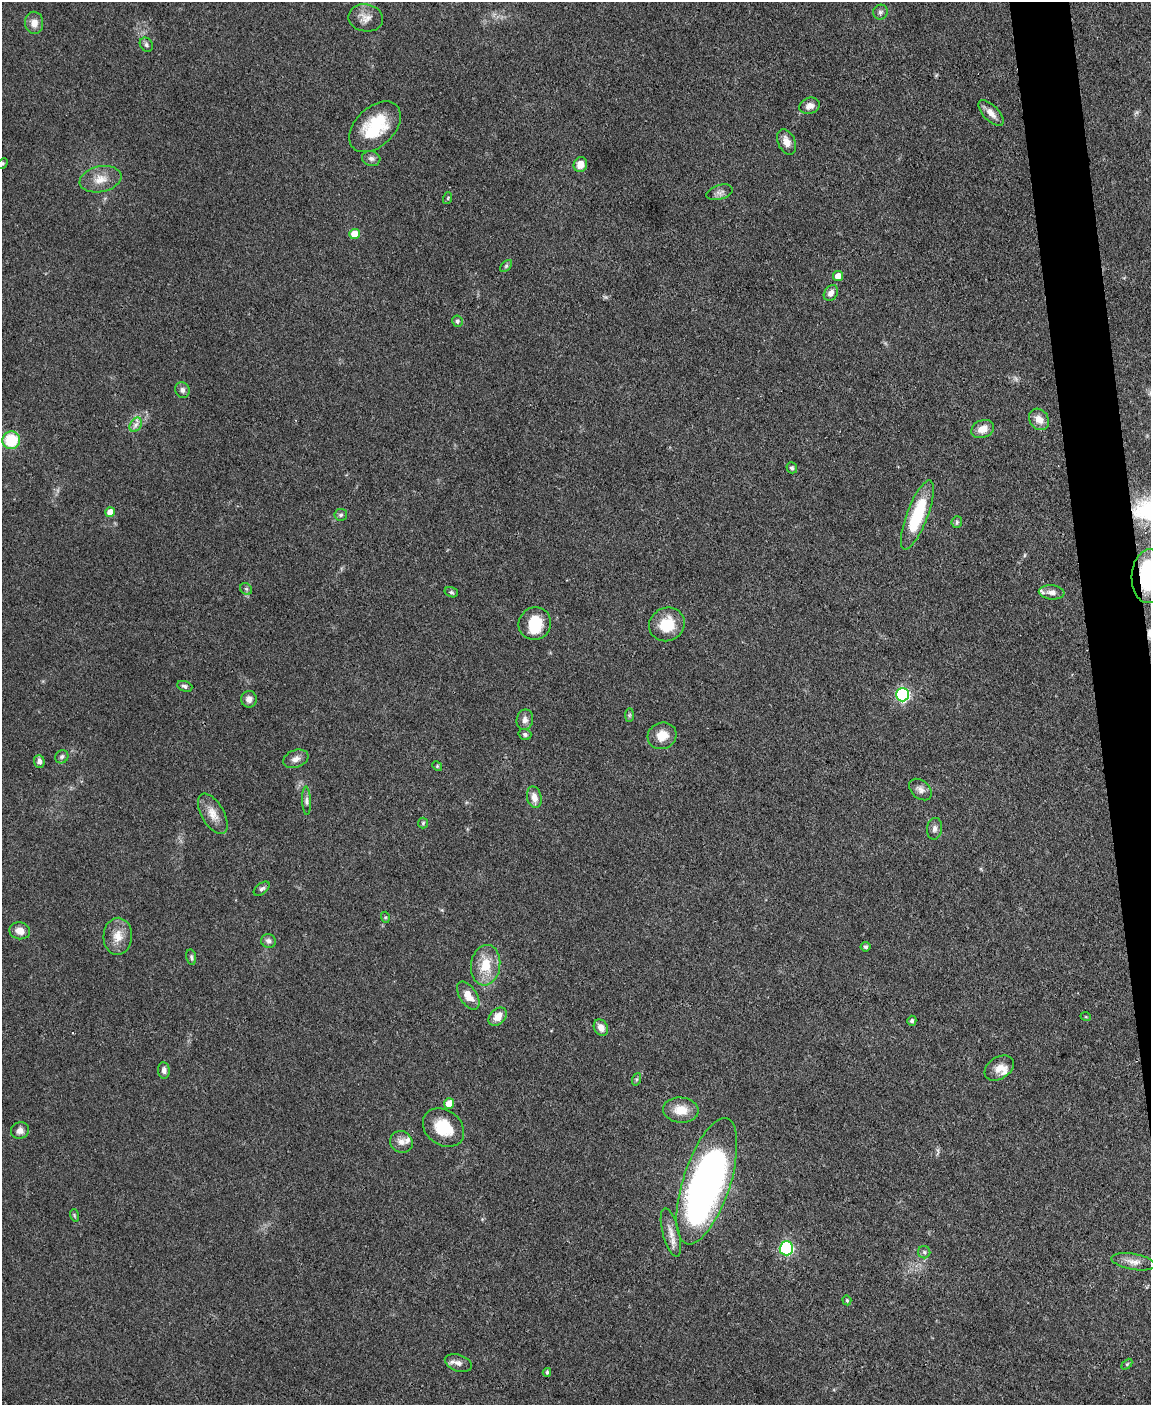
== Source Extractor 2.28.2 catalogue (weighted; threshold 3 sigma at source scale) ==
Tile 6 of 4 x 3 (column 2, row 2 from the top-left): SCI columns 1151-2299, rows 1639-3041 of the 4599 x 4572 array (HDU 1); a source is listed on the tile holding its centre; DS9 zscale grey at full resolution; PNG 1153 x 1407 px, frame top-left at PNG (2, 2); each listed source drawn as its Kron ellipse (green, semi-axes under 4 px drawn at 4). Shown black and unused: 3% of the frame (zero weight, under 3 of 4 exposures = <1% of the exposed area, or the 3 px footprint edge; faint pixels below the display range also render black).
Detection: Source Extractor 2.28.2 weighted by HDU 2 'WHT'; one run over the whole footprint, this tile lists its part. Background 0.142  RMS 0.0052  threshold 0.0234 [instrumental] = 3 sigma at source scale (4.5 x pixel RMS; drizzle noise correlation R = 1.50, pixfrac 1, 0.05/0.05 arcsec/px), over >= 5 px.
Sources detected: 88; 1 inside a brighter object's white glare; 1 cosmic-ray / hot-pixel residue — neither listed nor drawn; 3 inside a brighter listed object's ellipse — not listed separately; the other 83 listed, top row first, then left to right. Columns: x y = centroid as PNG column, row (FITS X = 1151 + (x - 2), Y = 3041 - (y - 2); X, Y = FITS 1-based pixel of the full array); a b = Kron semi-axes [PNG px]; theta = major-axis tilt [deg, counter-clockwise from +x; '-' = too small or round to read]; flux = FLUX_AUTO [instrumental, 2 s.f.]
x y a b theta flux
880 12 7 7 - 1.5
366 18 17 13 -9 5
34 23 11 9 -88 4.2
146 45 7 6 - 1.4
810 106 10 8 21 3.5
991 113 16 7 -46 4.2
375 127 30 19 44 27
787 142 13 8 -67 4.4
371 158 9 7 -16 2
3 163 6 4 47 0.82
580 165 7 6 - 5.1
100 179 21 12 11 7.5
720 192 13 7 17 2.4
448 198 6 3 72 0.66
354 234 5 5 - 8.5
506 266 7 4 45 0.92
838 276 5 5 - 4.7
831 293 8 6 57 2.9
457 321 6 5 - 1.2
182 390 8 7 - 2
1039 419 11 9 -53 4.6
136 425 8 5 59 2
983 429 12 8 21 5.6
11 440 9 8 - 20
792 468 5 5 - 1.1
110 512 5 5 - 7
341 515 6 6 - 1.1
917 515 37 10 69 31
957 522 6 5 - 0.88
1149 576 27 17 87 62
246 589 6 5 - 1
451 592 7 5 -15 0.94
1052 592 13 7 -5 3
535 624 16 16 - 13
667 624 18 16 28 14
185 686 8 5 -20 1.3
902 695 7 6 - 88
249 699 8 8 - 2.9
629 715 7 4 89 0.82
525 720 10 8 78 2.6
525 734 6 5 - 1.2
662 736 14 13 - 7.6
62 757 7 6 - 1.4
296 759 13 8 21 3
39 761 6 5 - 2.1
437 766 5 4 - 0.53
920 790 13 9 -41 2.8
534 797 11 7 -76 3.9
307 801 14 4 -88 1.8
213 814 22 11 -60 6.4
423 823 5 5 - 0.76
934 829 11 7 81 1.9
262 889 9 5 38 1.4
385 917 5 3 - 0.6
20 931 10 8 -10 5
118 936 18 14 87 7.4
268 941 7 7 - 1.8
866 947 5 4 - 0.97
191 957 8 5 -80 1.1
486 965 20 14 82 13
468 996 16 8 -58 6.6
498 1017 10 7 45 5.1
1086 1017 5 3 - 0.46
912 1021 5 4 - 1.2
601 1027 8 7 - 4
999 1068 16 11 32 5.2
164 1070 8 6 -83 1.9
637 1079 6 4 71 0.81
449 1104 5 5 - 6.8
681 1110 18 12 -5 8.6
443 1128 22 17 -36 15
20 1130 9 8 - 2.7
401 1142 12 10 -36 3.6
707 1181 66 23 72 240
74 1215 6 4 -72 0.68
671 1233 25 8 -75 5.3
786 1248 7 7 - 63
924 1252 6 6 - 1.1
1133 1262 22 8 -10 4.6
847 1300 5 4 - 0.72
458 1363 14 8 -18 2.8
1127 1364 6 4 46 0.77
547 1372 4 3 - 0.82
Overlapping masked pixels (flux is a lower limit): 1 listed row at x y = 1149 576
Isophote crosses this tile's border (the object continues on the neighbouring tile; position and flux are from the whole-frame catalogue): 1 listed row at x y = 1149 576